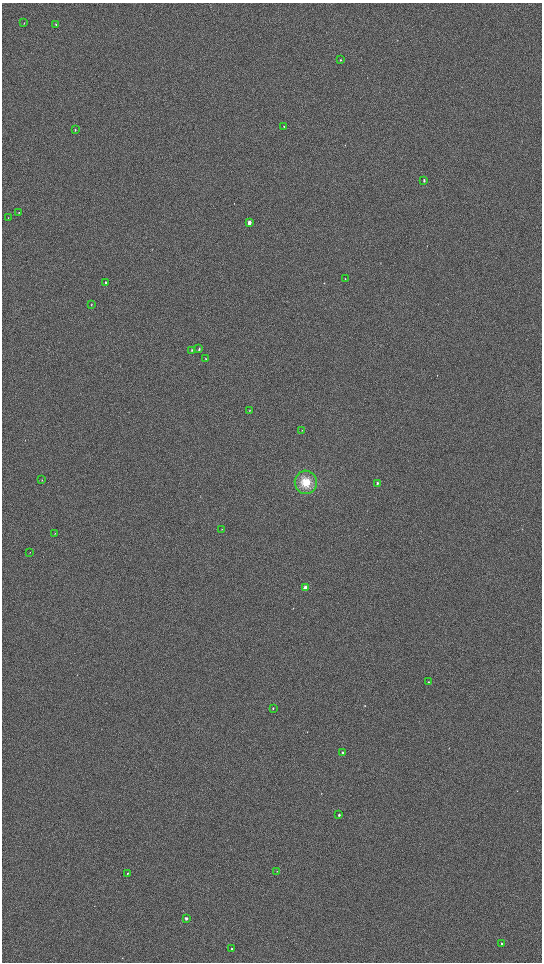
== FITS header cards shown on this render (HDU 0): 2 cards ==
NAXIS1  =                 1080 / length of data axis 1
NAXIS2  =                 1920 / length of data axis 2

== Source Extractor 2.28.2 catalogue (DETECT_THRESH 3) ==
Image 1080 x 1920 px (HDU 0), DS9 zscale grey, zoomed out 1/2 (1 PNG px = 2 x 2 image px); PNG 544 x 964 px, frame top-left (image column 1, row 1919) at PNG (2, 3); each listed source drawn as its Kron ellipse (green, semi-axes under 4 px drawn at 4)
Background 897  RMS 120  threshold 364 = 3 sigma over >= 5 px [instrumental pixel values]
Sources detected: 34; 1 cannot appear on this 1/2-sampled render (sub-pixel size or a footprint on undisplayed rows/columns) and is neither listed nor drawn; the other 33 listed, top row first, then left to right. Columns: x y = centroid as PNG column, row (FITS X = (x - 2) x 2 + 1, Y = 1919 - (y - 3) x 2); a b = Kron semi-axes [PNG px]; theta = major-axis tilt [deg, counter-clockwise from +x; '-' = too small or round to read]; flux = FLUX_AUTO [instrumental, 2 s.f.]
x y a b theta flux
24 23 2 2 - 11000
56 24 3 2 - 17000
340 60 3 2 - 16000
284 127 3 2 - 15000
75 130 3 2 - 12000
424 180 3 2 - 27000
19 212 2 2 - 8000
8 218 3 2 - 11000
249 223 3 2 - 180000
345 279 3 2 - 8900
106 283 3 2 - 29000
91 305 2 2 - 9400
199 349 3 2 - 28000
192 350 3 2 - 19000
205 359 3 2 - 8800
249 410 3 2 - 10000
302 430 3 2 - 8200
42 480 3 2 - 7900
306 482 11 11 - 410000
377 483 3 2 - 42000
222 529 3 2 - 7600
55 533 2 2 - 8500
30 552 2 1 - 5900
305 588 3 2 - 180000
428 682 3 2 - 21000
273 708 2 1 - 17000
342 753 3 2 - 46000
339 815 2 2 - 40000
277 871 2 1 - 7000
127 873 2 2 - 18000
186 918 2 2 - 100000
502 944 2 2 - 44000
232 949 2 2 - 62000
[1 sub-pixel or undisplayed-footprint detection neither listed nor drawn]